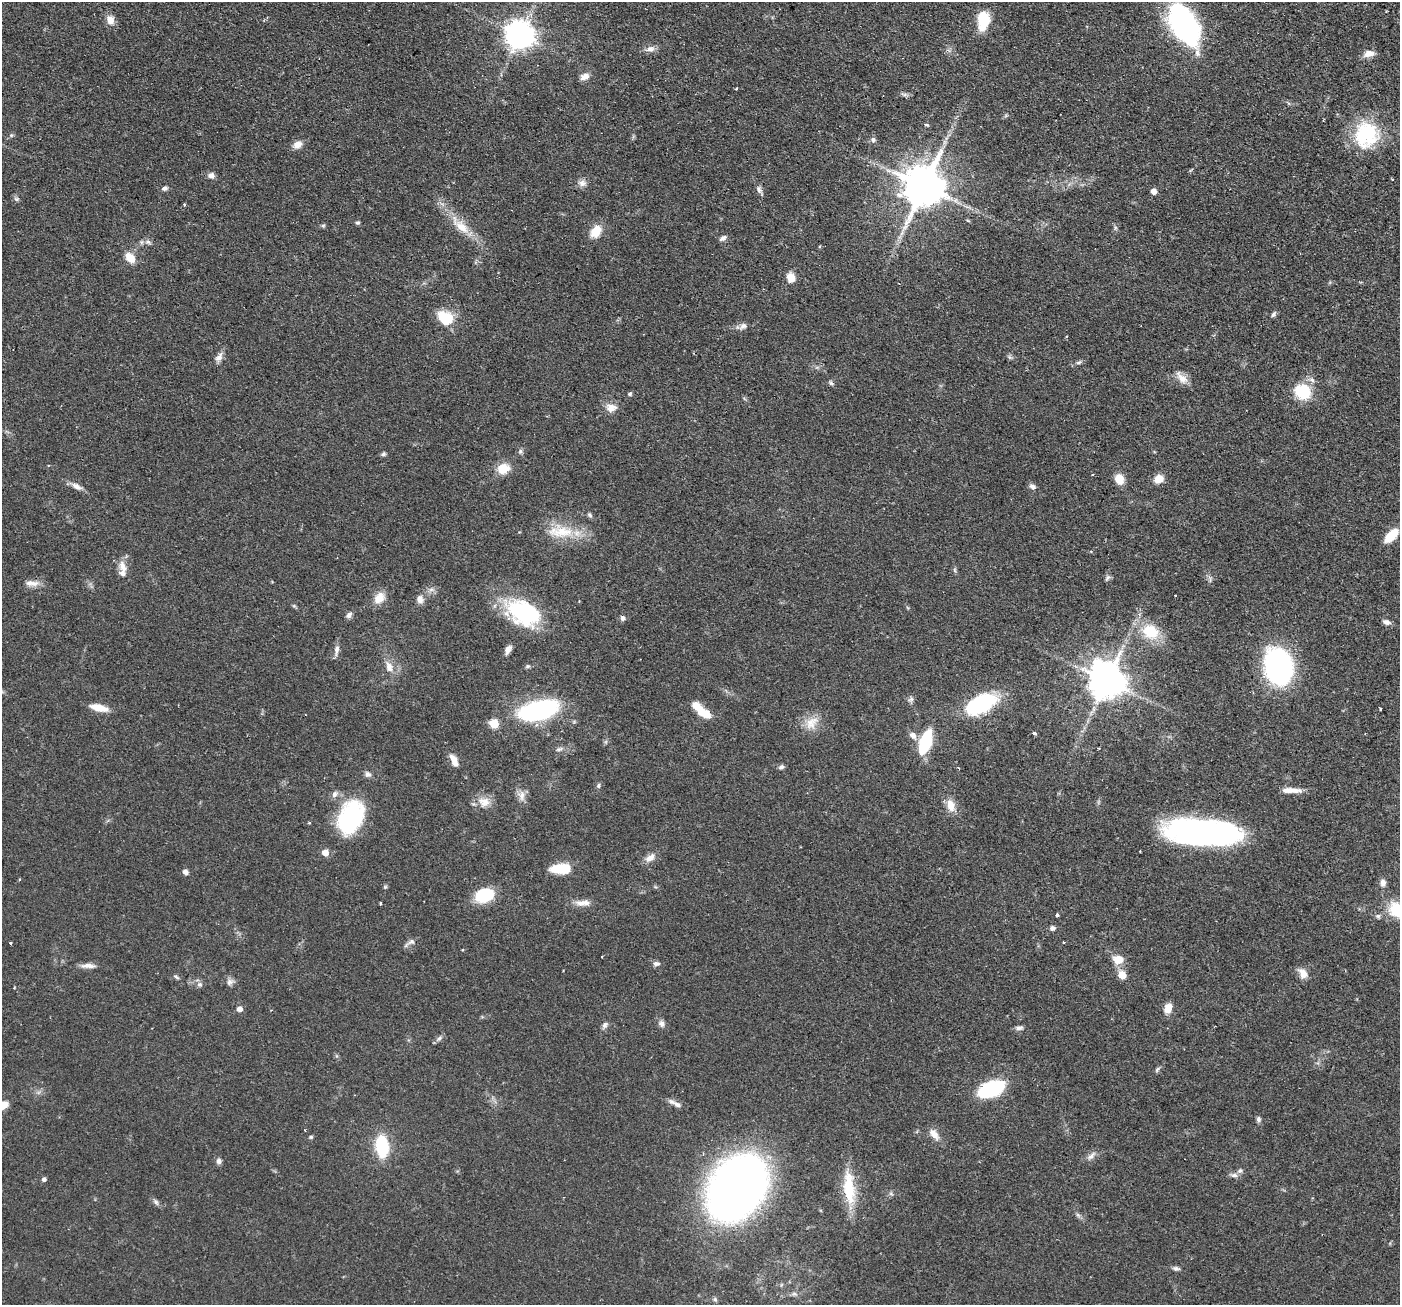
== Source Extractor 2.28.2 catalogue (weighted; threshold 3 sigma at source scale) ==
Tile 10 of 4 x 4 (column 2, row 3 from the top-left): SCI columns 1441-2838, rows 1476-2778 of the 5676 x 5691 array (HDU 1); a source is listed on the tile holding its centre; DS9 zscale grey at full resolution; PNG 1402 x 1307 px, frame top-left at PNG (2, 2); no overlay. Shown black and unused: <1% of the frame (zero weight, under 2 of 3 exposures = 4% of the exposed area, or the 3 px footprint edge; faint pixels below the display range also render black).
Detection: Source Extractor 2.28.2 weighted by HDU 2 'WHT'; one run over the whole footprint, this tile lists its part. Background 0.0608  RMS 0.0049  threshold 0.0219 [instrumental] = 3 sigma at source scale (4.5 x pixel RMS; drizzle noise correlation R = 1.50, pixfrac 1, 0.05/0.05 arcsec/px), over >= 5 px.
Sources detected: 155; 2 cosmic-ray / hot-pixel residue — not listed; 5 inside a brighter listed object's ellipse — not listed separately; the other 148 listed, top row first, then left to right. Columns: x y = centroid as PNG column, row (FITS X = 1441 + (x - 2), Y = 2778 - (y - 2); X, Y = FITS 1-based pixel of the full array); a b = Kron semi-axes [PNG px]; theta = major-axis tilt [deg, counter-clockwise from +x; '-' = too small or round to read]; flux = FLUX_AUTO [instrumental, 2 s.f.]
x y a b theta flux
110 20 11 8 -69 4.3
983 20 22 13 82 13
1184 25 41 21 -60 110
519 35 9 9 - 670
650 49 11 8 7 2.6
1369 54 13 8 13 3.7
585 76 11 8 25 3.1
736 89 4 2 - 0.43
905 94 7 4 19 0.98
926 125 5 3 - 0.8
1366 134 31 27 73 34
11 135 6 3 -72 0.57
873 139 8 7 - 1.3
944 142 7 4 72 1.2
297 145 12 9 33 3.4
211 175 8 7 - 2.3
1392 179 3 2 - 0.45
582 183 11 9 4 2.5
923 186 13 11 64 1800
165 188 8 6 16 1.3
759 190 10 7 -63 1.7
1153 191 5 5 - 3.5
16 199 7 5 -21 0.97
184 204 3 3 - 0.95
968 221 6 3 -19 0.5
358 223 5 5 - 0.81
323 226 6 5 - 0.75
460 226 36 12 -44 12
1115 228 6 4 73 0.77
596 231 16 11 51 7.5
723 238 9 6 28 1.6
148 242 10 6 -11 1.7
130 258 12 9 -50 6.5
791 278 10 8 -66 5.5
1274 314 8 5 57 1.1
446 318 17 12 -33 17
743 326 11 6 31 2
219 357 14 8 58 2.7
1010 357 7 5 -32 0.97
1079 362 8 5 19 1.1
1182 378 19 9 -45 4.5
831 383 7 5 -59 0.91
1302 391 14 13 - 21
630 394 4 4 - 1.1
611 408 14 10 5 4.5
520 451 7 5 70 1.1
383 454 6 5 - 1
48 465 4 2 - 0.37
503 469 13 11 21 8.7
1092 474 3 2 - 0.6
1119 479 11 9 -68 6.3
1159 479 9 7 24 6.7
76 486 17 7 -27 3.1
1032 486 8 6 -21 1.6
589 515 7 5 -42 0.96
560 531 40 18 -3 16
1391 535 17 8 45 12
123 567 18 10 -66 4.5
955 570 7 4 -71 0.75
1107 578 9 4 51 0.99
32 583 20 7 -2 3.6
431 590 9 4 -8 1.4
1175 595 3 3 - 0.61
379 598 16 12 54 5.5
420 599 10 8 -72 2.9
524 612 39 25 -26 45
349 615 8 6 43 1.7
623 618 7 6 - 1.2
1386 622 10 6 -16 1.9
1150 632 18 15 -24 17
336 650 15 6 80 2.5
508 650 12 6 68 2.3
528 666 7 5 14 0.88
1278 666 27 20 -75 120
389 667 15 8 -75 4.3
1106 681 11 10 - 1200
911 699 9 6 48 1.4
981 704 33 18 27 39
99 708 18 7 -14 7.3
1380 709 3 3 - 0.9
538 710 40 18 16 62
704 713 20 9 -34 8.1
811 723 22 15 42 7.5
494 724 5 5 - 18
1034 733 4 3 - 1.8
913 735 10 8 -38 2.9
925 742 22 9 71 30
1098 748 3 2 - 0.57
559 749 10 5 15 1.4
454 760 13 7 -61 4.1
781 767 7 5 19 1.1
368 774 8 6 -32 1.8
598 786 7 5 88 0.87
1294 790 19 7 -3 4.1
335 794 9 7 58 1.9
522 796 15 10 -81 3.5
484 802 17 14 -20 5.7
951 805 17 10 -76 5.4
350 818 36 23 64 51
1203 832 70 23 -5 140
325 852 6 6 - 4.1
650 858 14 8 33 3.6
561 869 21 10 0 14
185 872 6 6 - 2
1383 883 9 7 -89 2.3
385 887 5 5 - 0.66
484 895 18 12 17 21
583 903 23 8 1 4
380 904 3 2 - 0.54
1397 910 22 17 -38 17
1057 915 3 3 - 1.4
1052 928 7 6 - 1.4
411 942 15 6 29 2
10 943 3 3 - 1.3
1118 959 15 12 -2 5.7
656 964 10 6 1 1.6
88 966 22 6 0 3
1303 973 13 9 -54 4.2
1122 975 9 7 -60 5.8
176 977 7 4 -28 0.88
229 982 10 8 45 2
199 984 7 7 - 1.5
1168 1008 11 8 69 5
239 1009 5 5 - 3.1
661 1023 9 8 - 2
605 1025 8 6 56 1.7
1019 1028 11 5 8 1.5
439 1038 10 6 37 1.4
1157 1069 9 4 63 0.9
991 1089 17 9 22 63
675 1103 18 5 -29 2.6
2 1105 9 6 22 8.6
1258 1119 7 6 - 1.1
305 1130 3 3 - 0.41
934 1134 16 9 -53 4.2
311 1137 6 5 - 0.69
382 1146 18 10 -85 29
1091 1156 15 6 41 2.4
219 1161 7 6 - 1.6
1234 1175 11 6 -1 1.8
44 1179 5 4 - 1.5
736 1188 49 36 53 380
849 1188 45 14 -85 19
156 1202 10 6 -60 1.3
1078 1215 7 5 -45 0.97
1175 1268 8 6 -17 1.3
794 1294 9 4 -8 1.3
715 1299 6 6 - 1
Overlapping masked pixels (flux is a lower limit): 1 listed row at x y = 1106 681
Isophote crosses this tile's border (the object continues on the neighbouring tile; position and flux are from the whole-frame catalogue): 2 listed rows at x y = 1397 910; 2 1105